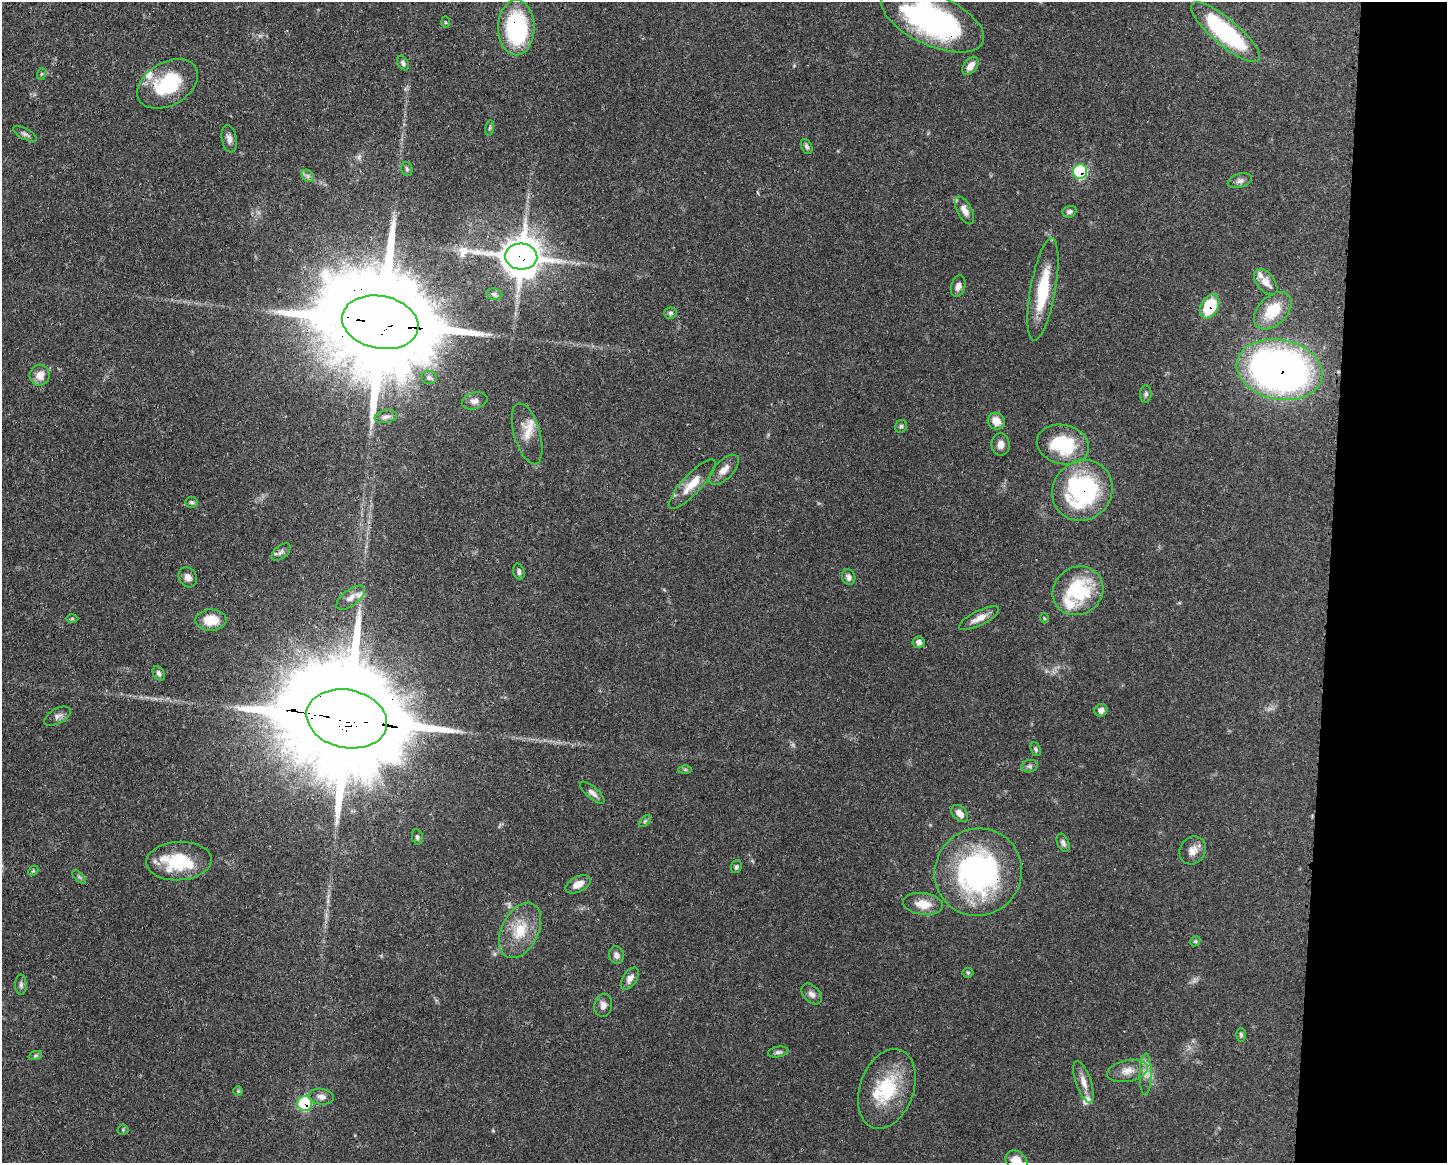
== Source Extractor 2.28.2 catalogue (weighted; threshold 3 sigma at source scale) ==
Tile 9 of 3 x 4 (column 3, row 3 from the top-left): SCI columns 3008-4452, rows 1164-2324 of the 4682 x 4647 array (HDU 1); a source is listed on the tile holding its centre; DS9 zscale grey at full resolution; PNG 1449 x 1165 px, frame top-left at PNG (2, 2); each listed source drawn as its Kron ellipse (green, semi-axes under 4 px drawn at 4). Shown black and unused: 8% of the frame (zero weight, under 3 of 4 exposures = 1% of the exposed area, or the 3 px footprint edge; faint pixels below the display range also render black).
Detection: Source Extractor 2.28.2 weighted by HDU 2 'WHT'; one run over the whole footprint, this tile lists its part. Background 0.0563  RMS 0.0033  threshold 0.0148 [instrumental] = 3 sigma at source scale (4.5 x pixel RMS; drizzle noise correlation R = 1.50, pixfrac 1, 0.05/0.05 arcsec/px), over >= 5 px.
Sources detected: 106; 2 too faint to see at this stretch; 2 inside a brighter object's white glare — neither listed nor drawn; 9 inside a brighter listed object's ellipse — not listed separately; the other 93 listed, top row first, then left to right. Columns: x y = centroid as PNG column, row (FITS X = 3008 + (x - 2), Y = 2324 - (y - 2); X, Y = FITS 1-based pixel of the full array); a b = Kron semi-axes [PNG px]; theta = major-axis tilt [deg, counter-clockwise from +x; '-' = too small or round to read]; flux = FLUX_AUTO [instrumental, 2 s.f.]
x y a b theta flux
933 20 55 25 -24 76
445 22 6 4 -88 0.41
516 28 28 18 -90 39
1225 32 43 13 -40 40
403 63 8 5 -60 0.78
970 66 10 6 53 2.7
41 74 6 3 70 0.39
168 84 33 21 30 21
490 128 8 4 81 0.52
25 134 13 5 -28 1
229 139 14 7 -80 1.8
807 147 8 5 -64 0.77
407 169 7 5 -78 0.6
1080 172 7 7 - 27
308 176 7 5 -45 0.89
1240 181 12 7 17 1.4
964 210 15 7 -62 2.5
1069 212 7 5 19 1
521 257 16 13 -5 920
1266 282 15 9 -51 3.2
958 286 11 7 74 1.8
1043 289 52 12 80 16
494 294 8 5 -10 0.86
1210 306 13 8 60 15
1273 311 22 14 44 10
670 313 6 5 - 0.69
380 322 38 26 -11 11000
1280 370 43 30 -12 180
40 375 10 10 - 3.6
429 377 8 6 -6 0.98
1146 394 8 6 87 0.77
475 401 13 8 15 1.9
386 417 11 6 12 1.3
996 421 9 8 - 4.3
901 426 6 5 - 0.67
527 434 31 13 -73 5.5
1001 444 11 9 88 2
1063 444 26 19 -13 21
724 470 19 9 45 3
692 484 32 9 47 6.7
1082 490 31 29 46 50
191 502 6 5 - 0.63
281 552 11 6 40 1.1
519 572 8 5 -75 0.94
188 577 10 8 -61 2.1
849 577 8 6 -70 1.5
1078 591 26 23 35 24
351 598 17 8 38 2.4
979 618 22 7 26 3.2
1044 618 5 3 - 0.29
72 619 6 4 0 0.43
211 620 15 10 2 6.8
919 642 6 6 - 1.8
159 673 8 5 -57 1.1
1101 710 7 6 - 1.8
57 716 14 7 29 1.5
347 719 41 29 -12 12000
1036 749 7 4 -68 0.61
1030 766 8 6 14 0.85
685 769 6 4 -1 0.46
592 793 15 6 -41 1.6
960 813 10 6 -46 2.5
645 821 7 4 45 0.59
417 837 7 5 -79 0.75
1063 843 10 5 -67 1.1
1193 850 14 12 56 2.9
179 861 33 19 3 19
736 867 6 5 - 0.7
33 871 5 4 - 0.44
978 872 44 43 - 74
79 877 9 3 -45 0.55
578 884 13 7 27 3.3
923 904 20 11 -7 5.1
520 930 29 18 64 11
1195 941 5 4 - 0.43
616 955 9 7 -76 1.5
968 973 5 5 - 0.44
630 979 12 7 57 2.4
21 985 10 5 -90 0.94
812 994 12 8 -47 1.6
603 1005 11 9 77 2
1241 1035 7 4 -88 0.6
778 1052 10 5 10 0.89
35 1056 7 4 19 0.55
1127 1071 21 10 11 4
1146 1074 21 6 89 2.7
1084 1082 22 7 -71 3.1
887 1089 41 27 70 20
238 1091 5 5 - 0.42
321 1097 12 8 -8 1.9
305 1103 7 7 - 21
123 1130 5 5 - 0.44
1016 1161 12 9 -39 4.2
Overlapping masked pixels (flux is a lower limit): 12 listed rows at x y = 933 20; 516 28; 168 84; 1080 172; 521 257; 1210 306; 380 322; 1280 370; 1082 490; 347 719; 978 872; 305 1103
Isophote crosses this tile's border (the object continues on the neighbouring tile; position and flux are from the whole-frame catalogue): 2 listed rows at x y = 933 20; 1016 1161